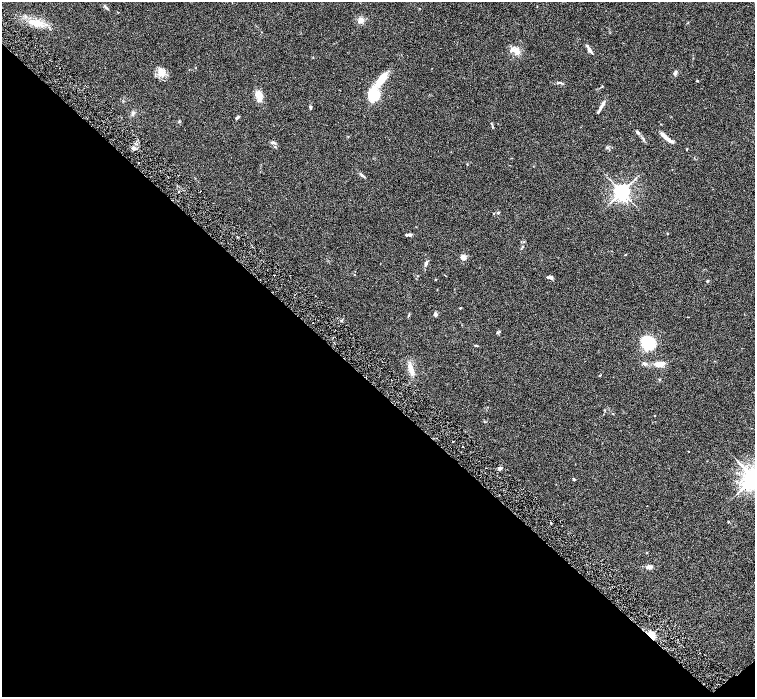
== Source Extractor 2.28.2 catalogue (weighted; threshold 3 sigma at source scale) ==
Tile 14 of 4 x 4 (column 2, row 4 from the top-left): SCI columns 1511-3015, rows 305-1694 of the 6028 x 6026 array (HDU 1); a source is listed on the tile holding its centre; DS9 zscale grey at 2 x 2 block average (1 PNG px = mean of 2 x 2 image px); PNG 757 x 699 px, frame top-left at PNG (2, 2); no overlay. Shown black and unused: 45% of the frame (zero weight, under 3 of 6 exposures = <1% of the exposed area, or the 3 px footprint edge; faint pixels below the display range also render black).
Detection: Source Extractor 2.28.2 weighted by HDU 2 'WHT'; one run over the whole footprint, this tile lists its part. Background 0.0444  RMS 0.0034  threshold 0.0139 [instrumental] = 3 sigma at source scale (4.09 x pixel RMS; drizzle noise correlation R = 1.36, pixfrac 0.8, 0.05/0.05 arcsec/px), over >= 5 px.
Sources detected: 70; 1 cosmic-ray / hot-pixel residue — not listed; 1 coinciding with a brighter row at this scale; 7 inside a brighter listed object's ellipse — not listed separately; the other 61 listed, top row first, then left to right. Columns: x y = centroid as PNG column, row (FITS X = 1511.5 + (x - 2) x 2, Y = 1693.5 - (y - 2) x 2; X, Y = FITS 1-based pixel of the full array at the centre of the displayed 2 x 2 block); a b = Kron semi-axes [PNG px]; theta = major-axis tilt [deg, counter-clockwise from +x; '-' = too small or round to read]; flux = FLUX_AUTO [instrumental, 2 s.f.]
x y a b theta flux
106 8 7 2 -45 1
361 20 7 6 - 3.8
35 23 21 7 -16 11
516 50 11 6 -26 4.8
589 50 7 4 -51 3
313 57 3 2 - 0.28
676 72 8 4 88 1.5
160 74 14 8 27 5.6
380 81 26 7 51 13
697 81 3 2 - 0.49
560 83 4 3 - 0.91
602 86 3 2 - 0.39
258 95 12 5 -67 4
373 96 9 8 - 27
602 105 15 3 60 3.1
310 107 4 3 - 1.3
133 113 6 4 68 1.5
238 117 5 3 - 1.4
492 127 4 2 - 0.61
637 132 5 3 - 1.3
667 138 20 4 -39 5.5
273 143 8 3 -15 1.3
133 148 4 3 - 1.4
687 149 2 2 - 0.87
362 175 6 3 -41 1.5
200 191 2 2 - 0.28
622 192 4 4 - 370
494 213 3 2 - 0.44
498 213 3 3 - 0.8
667 234 3 2 - 0.37
408 235 6 3 -29 0.97
463 257 5 5 - 3
426 263 8 3 65 1.8
354 275 3 2 - 0.27
417 276 3 2 - 0.37
551 278 6 4 -15 1.7
435 280 3 2 - 0.36
707 281 4 2 - 0.59
460 308 2 2 - 0.55
409 315 5 2 - 0.52
436 315 4 3 - 1.9
342 320 4 2 - 0.57
499 332 3 3 - 0.67
648 343 11 10 - 33
476 345 4 2 - 0.68
645 364 5 4 - 1.5
660 364 11 6 6 5.5
411 369 16 5 -71 6.9
659 380 3 2 - 0.42
605 410 3 2 - 0.42
654 415 3 2 - 0.29
453 442 2 2 - 0.5
463 446 2 2 - 0.62
688 451 2 2 - 0.3
500 468 5 3 - 1.6
754 478 6 5 - 690
574 479 3 3 - 0.73
728 522 3 2 - 0.44
551 523 3 2 - 0.41
649 567 6 4 12 2.5
650 635 8 4 -37 12
Overlapping masked pixels (flux is a lower limit): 1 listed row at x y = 650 635
Isophote crosses this tile's border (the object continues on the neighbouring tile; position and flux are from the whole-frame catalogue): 1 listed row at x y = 754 478
Diffuse or blended objects may show on this block-average render without a row.